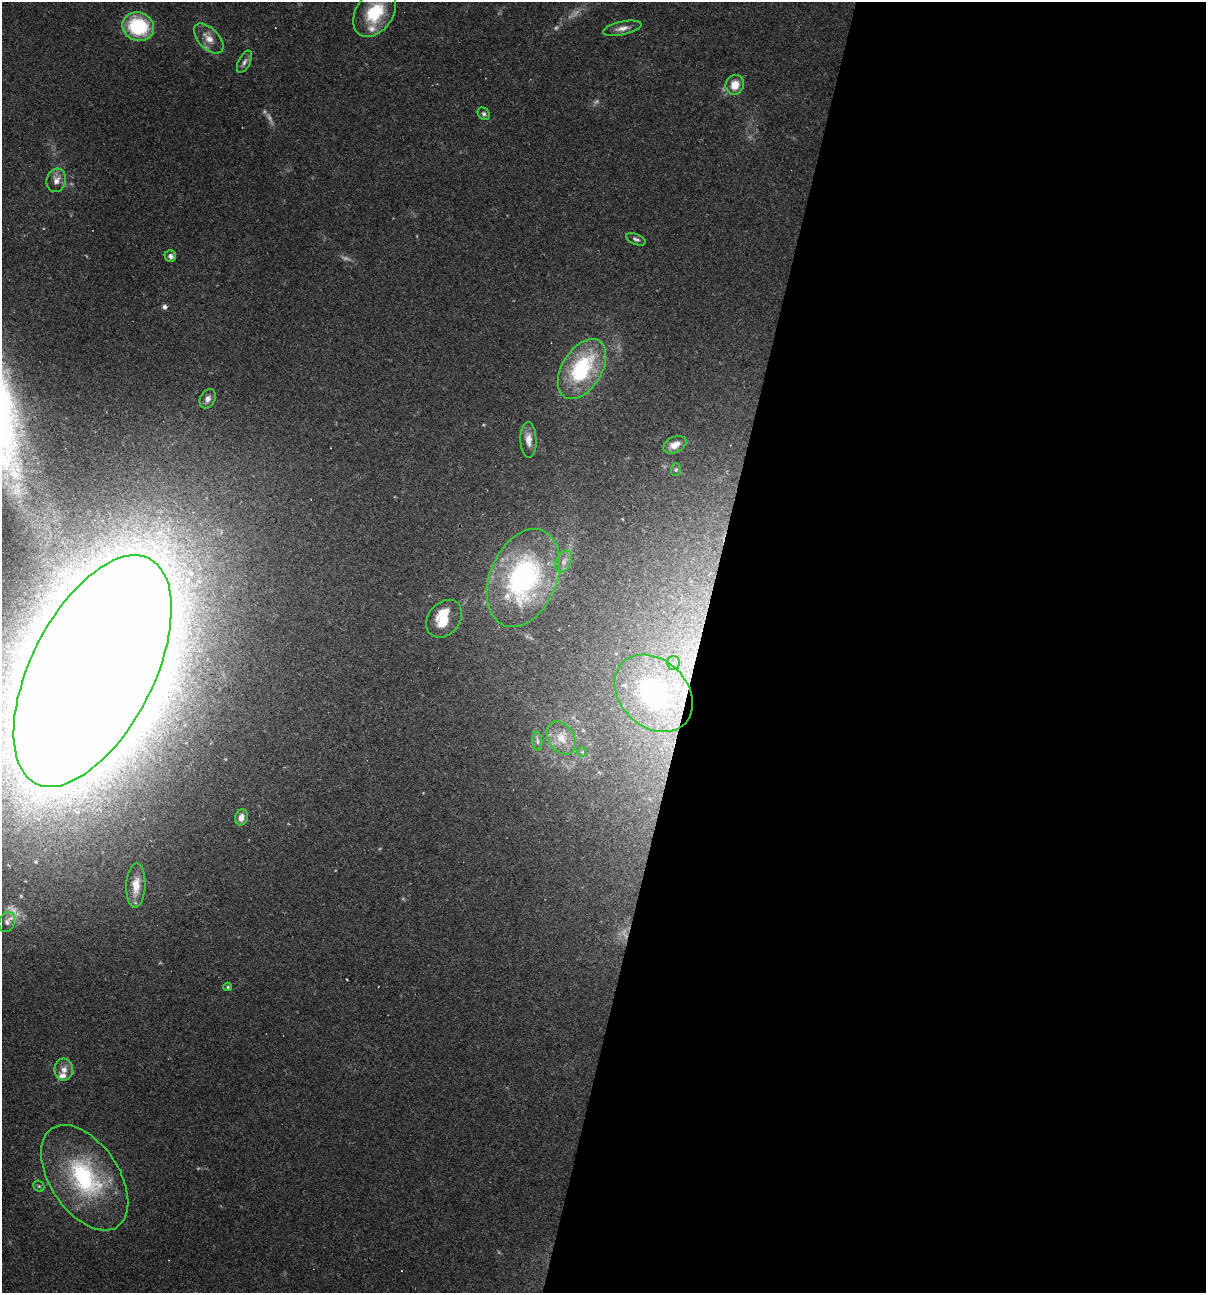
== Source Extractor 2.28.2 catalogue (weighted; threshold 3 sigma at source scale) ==
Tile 12 of 4 x 4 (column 4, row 3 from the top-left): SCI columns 3858-5061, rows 1293-2583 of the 5183 x 5166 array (HDU 1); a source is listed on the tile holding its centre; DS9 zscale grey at full resolution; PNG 1208 x 1295 px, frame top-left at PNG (2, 2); each listed source drawn as its Kron ellipse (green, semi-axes under 4 px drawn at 4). Shown black and unused: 42% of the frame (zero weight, under 2 of 3 exposures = <1% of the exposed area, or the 3 px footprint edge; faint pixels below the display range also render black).
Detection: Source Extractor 2.28.2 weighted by HDU 2 'WHT'; one run over the whole footprint, this tile lists its part. Background 0.0497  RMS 0.0052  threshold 0.0232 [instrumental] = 3 sigma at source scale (4.5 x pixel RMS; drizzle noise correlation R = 1.50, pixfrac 1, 0.05/0.05 arcsec/px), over >= 5 px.
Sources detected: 46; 8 too faint to see at this stretch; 1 inside a brighter object's white glare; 4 cosmic-ray / hot-pixel residue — neither listed nor drawn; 2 inside a brighter listed object's ellipse — not listed separately; the other 31 listed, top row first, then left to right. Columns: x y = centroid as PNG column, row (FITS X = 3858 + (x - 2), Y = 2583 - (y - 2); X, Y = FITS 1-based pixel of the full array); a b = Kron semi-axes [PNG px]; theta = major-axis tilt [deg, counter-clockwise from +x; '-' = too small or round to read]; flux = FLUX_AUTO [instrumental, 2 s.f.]
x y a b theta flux
375 13 27 18 56 24
138 26 16 14 -21 36
622 28 19 6 12 3.7
209 38 18 10 -46 5.5
244 62 12 6 63 2
735 85 10 9 - 7.4
484 114 7 5 -56 1.3
56 180 12 9 73 4.2
636 239 10 5 -22 1.4
170 256 6 5 - 1.7
582 369 33 20 59 52
208 399 10 7 63 2.9
528 440 18 8 -87 4.6
675 445 12 7 25 4.6
676 470 6 5 - 0.87
564 561 11 7 64 2.9
523 578 51 33 67 110
444 619 21 15 51 15
673 663 7 6 - 2
92 671 126 61 63 6800
654 693 44 33 -44 97
561 738 18 12 -55 7.1
537 741 9 5 -83 1.5
582 752 5 4 - 0.61
241 817 8 6 72 4.1
136 886 22 9 88 7.6
7 922 10 8 68 2.2
228 987 4 3 - 0.69
64 1070 11 9 88 4
85 1178 59 34 -56 68
39 1186 6 5 - 0.73
Overlapping masked pixels (flux is a lower limit): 2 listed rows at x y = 92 671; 654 693
Isophote crosses this tile's border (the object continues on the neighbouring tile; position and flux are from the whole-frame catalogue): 1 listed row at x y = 92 671